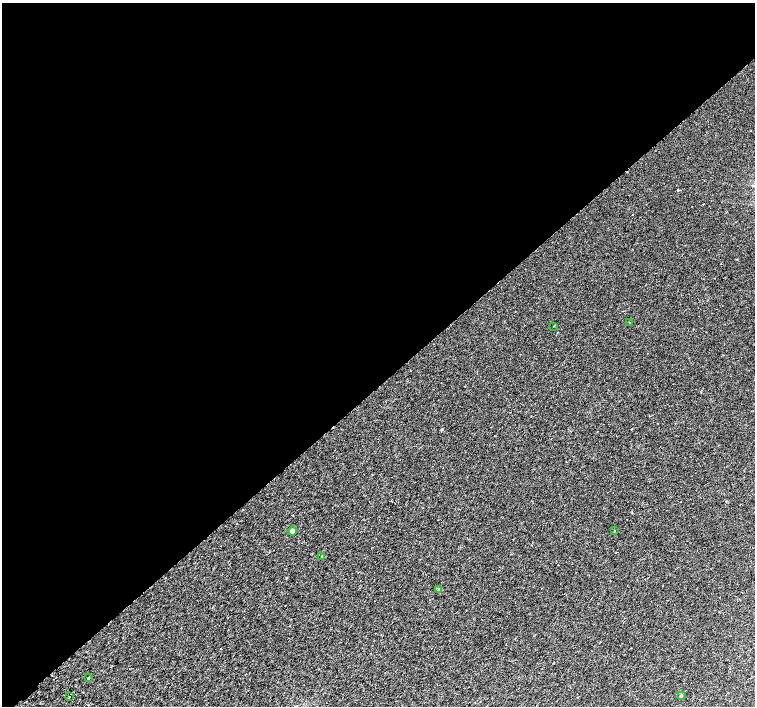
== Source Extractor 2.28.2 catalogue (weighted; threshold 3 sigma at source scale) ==
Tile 2 of 4 x 4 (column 2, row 1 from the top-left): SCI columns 1557-3061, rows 4479-5885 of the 6116 x 6079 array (HDU 1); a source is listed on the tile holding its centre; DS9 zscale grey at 2 x 2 block average (1 PNG px = mean of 2 x 2 image px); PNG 757 x 708 px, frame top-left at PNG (2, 3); each listed source drawn as its Kron ellipse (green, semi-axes under 4 px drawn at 4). Shown black and unused: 55% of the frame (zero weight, under 2 of 3 exposures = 3% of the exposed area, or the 3 px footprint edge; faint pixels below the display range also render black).
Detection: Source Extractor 2.28.2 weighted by HDU 2 'WHT'; one run over the whole footprint, this tile lists its part. Background 0.00214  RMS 0.0025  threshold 0.0111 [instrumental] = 3 sigma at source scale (4.5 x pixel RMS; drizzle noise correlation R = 1.50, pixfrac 1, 0.0396/0.0396 arcsec/px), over >= 5 px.
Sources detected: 9; all 9 listed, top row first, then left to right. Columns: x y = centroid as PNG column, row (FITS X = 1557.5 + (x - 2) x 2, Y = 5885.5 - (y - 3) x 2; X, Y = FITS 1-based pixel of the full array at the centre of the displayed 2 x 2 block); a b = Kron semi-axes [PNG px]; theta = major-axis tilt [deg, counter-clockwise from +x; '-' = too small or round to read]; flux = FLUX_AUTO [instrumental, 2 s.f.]
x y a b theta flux
629 322 2 2 - 0.25
553 326 2 2 - 0.24
292 531 5 4 - 1.9
614 531 2 2 - 0.21
322 556 3 2 - 0.31
439 589 3 3 - 0.59
88 678 2 2 - 1.5
69 696 2 2 - 0.61
681 696 2 2 - 2